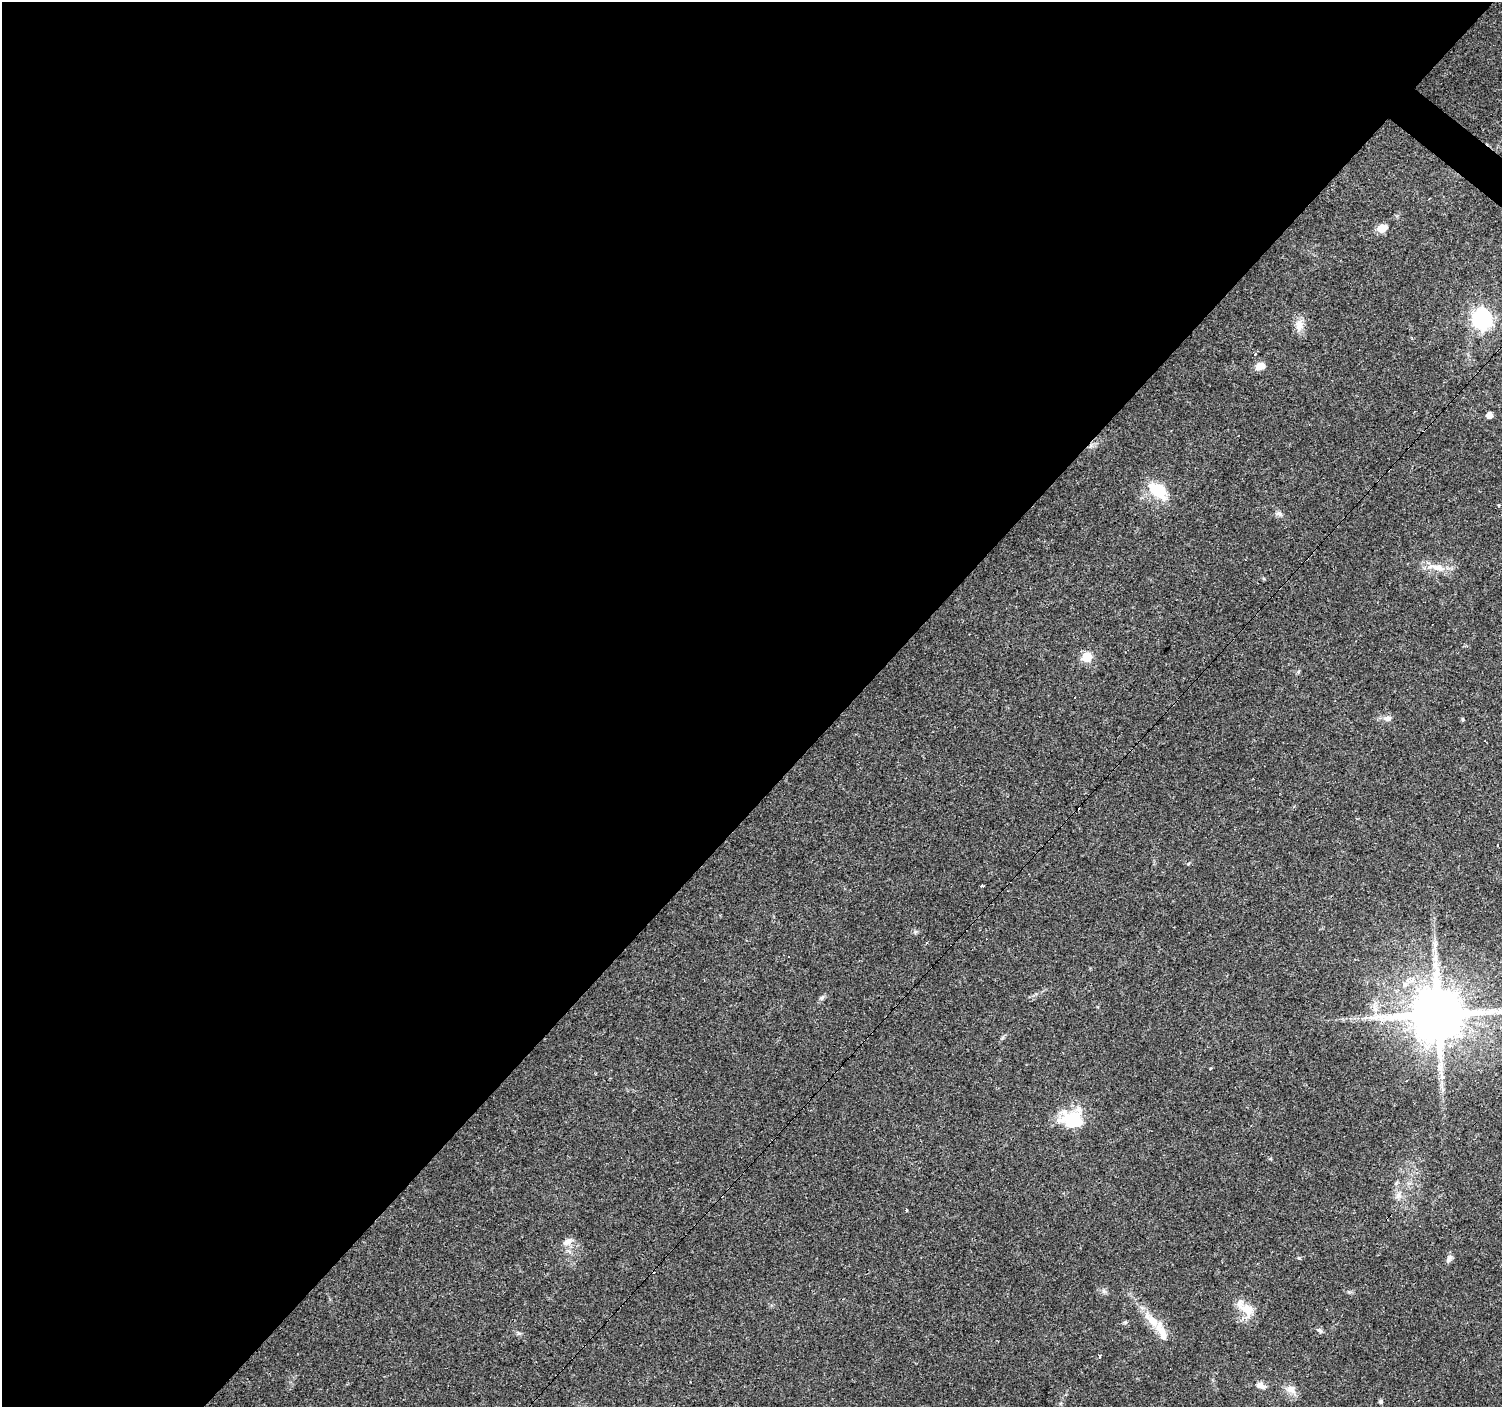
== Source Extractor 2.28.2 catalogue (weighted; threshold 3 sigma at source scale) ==
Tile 5 of 4 x 4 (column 1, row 2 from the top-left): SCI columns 1-1500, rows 2979-4383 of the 6002 x 6022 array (HDU 1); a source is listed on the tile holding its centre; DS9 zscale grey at full resolution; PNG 1504 x 1409 px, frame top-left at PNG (2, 2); no overlay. Shown black and unused: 57% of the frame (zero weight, under 3 of 4 exposures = <1% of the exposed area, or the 3 px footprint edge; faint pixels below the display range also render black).
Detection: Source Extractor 2.28.2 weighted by HDU 2 'WHT'; one run over the whole footprint, this tile lists its part. Background 0.0579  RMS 0.004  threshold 0.0179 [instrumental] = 3 sigma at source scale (4.5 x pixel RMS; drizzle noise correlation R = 1.50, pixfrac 1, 0.0396/0.0396 arcsec/px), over >= 5 px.
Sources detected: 38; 5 cosmic-ray / hot-pixel residue — not listed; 1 inside a brighter listed object's ellipse — not listed separately; the other 32 listed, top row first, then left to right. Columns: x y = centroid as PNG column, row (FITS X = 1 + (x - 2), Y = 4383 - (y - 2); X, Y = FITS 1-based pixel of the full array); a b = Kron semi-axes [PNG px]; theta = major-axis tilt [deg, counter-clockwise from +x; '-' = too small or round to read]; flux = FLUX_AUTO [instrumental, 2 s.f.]
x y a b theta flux
1382 228 10 8 24 4.7
1482 319 8 7 - 160
1299 325 16 11 85 3.9
1412 339 4 3 - 0.42
1255 354 3 3 - 1.1
1260 366 12 8 25 3.2
1489 415 5 5 - 2.9
1158 491 29 16 -39 12
1499 505 2 2 - 0.45
1280 513 9 5 -63 1.1
1437 567 28 8 -8 5.4
1087 657 6 5 - 21
1387 718 11 7 1 1.9
1463 720 6 3 90 0.44
1435 944 11 3 -79 1.3
822 998 8 5 49 0.96
1438 1014 15 14 - 3000
1381 1023 5 5 - 0.91
1072 1120 26 21 -2 18
1398 1195 7 7 - 1.5
906 1210 3 3 - 2.7
568 1241 12 7 30 2.5
1449 1259 12 6 70 1.4
1103 1291 7 4 -71 0.75
1247 1310 24 15 -55 7
1151 1319 30 11 -45 7.8
1125 1322 6 5 - 0.61
1320 1330 8 5 -32 1
1099 1356 3 3 - 0.68
1260 1385 12 7 -21 2.3
1291 1389 15 10 -31 3.1
1381 1402 6 5 - 0.81
Overlapping masked pixels (flux is a lower limit): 1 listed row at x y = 1438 1014
Isophote crosses this tile's border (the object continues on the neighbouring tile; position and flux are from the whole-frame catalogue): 1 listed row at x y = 1438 1014
Unlisted compact peaks at least as high as the median listed source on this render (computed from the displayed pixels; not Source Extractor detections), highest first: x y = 1299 1258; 915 932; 1188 864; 519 1333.